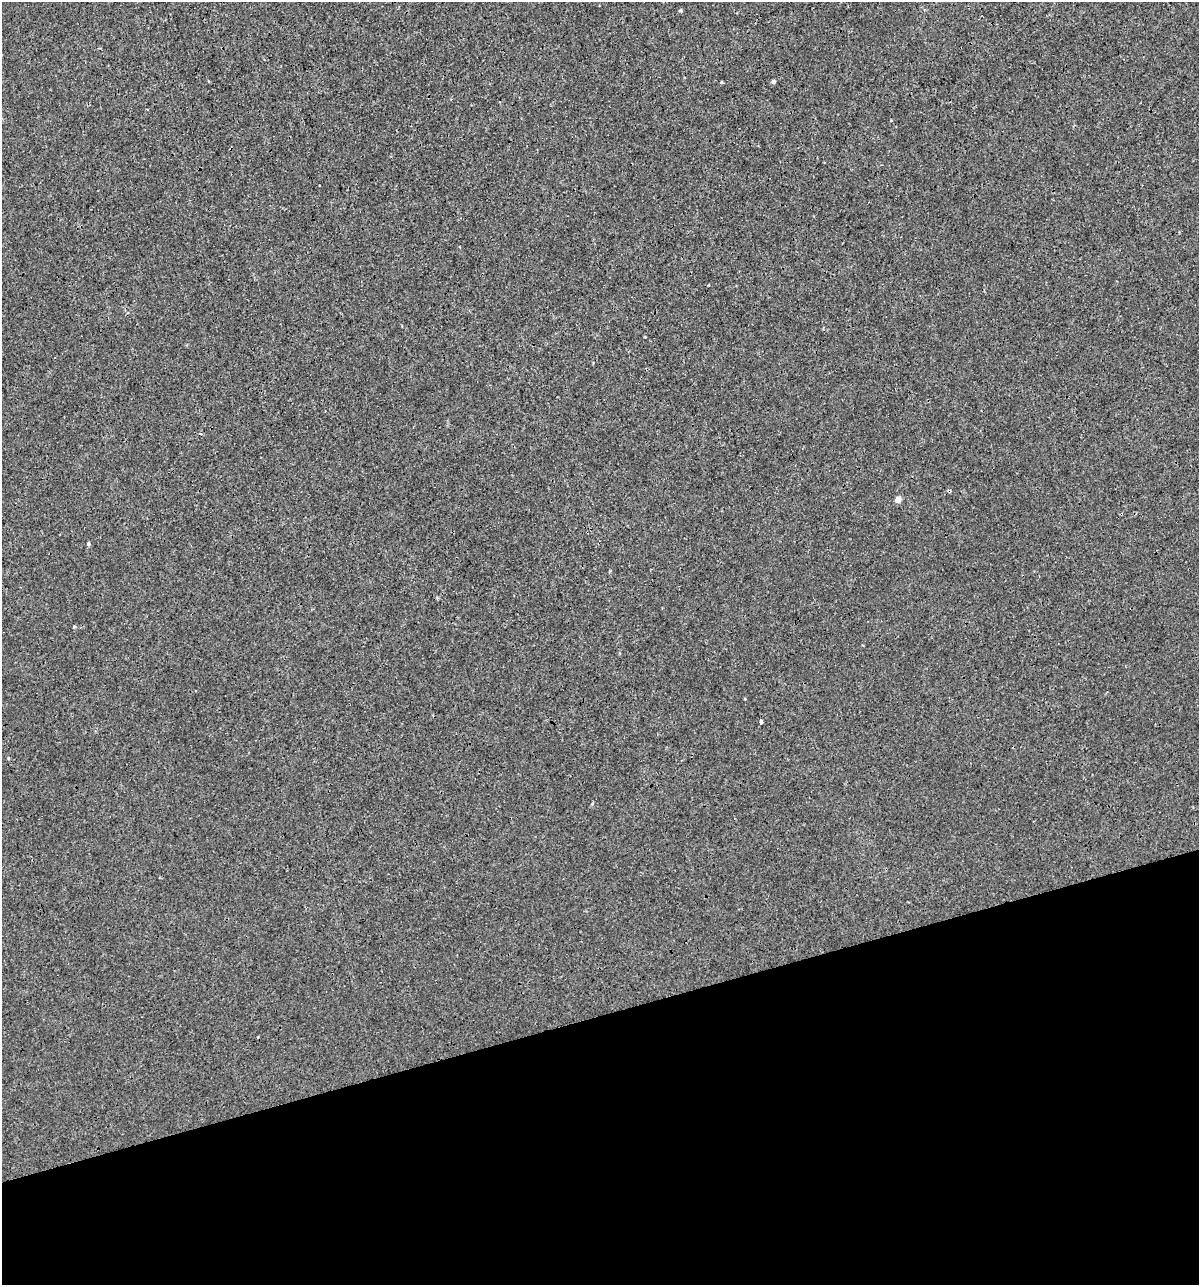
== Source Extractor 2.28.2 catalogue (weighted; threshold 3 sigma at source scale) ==
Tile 14 of 4 x 4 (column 2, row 4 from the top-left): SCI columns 1244-2440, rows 1-1283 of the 4930 x 5132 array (HDU 1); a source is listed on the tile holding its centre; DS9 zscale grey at full resolution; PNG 1201 x 1287 px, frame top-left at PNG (2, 2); no overlay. Shown black and unused: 21% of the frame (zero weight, under 3 of 4 exposures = <1% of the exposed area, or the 3 px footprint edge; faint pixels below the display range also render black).
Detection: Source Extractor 2.28.2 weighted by HDU 2 'WHT'; one run over the whole footprint, this tile lists its part. Background 2.15e-04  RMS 0.0017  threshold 0.00763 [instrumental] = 3 sigma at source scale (4.5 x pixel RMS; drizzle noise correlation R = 1.50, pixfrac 1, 0.0396/0.0396 arcsec/px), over >= 5 px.
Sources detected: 9; all 9 listed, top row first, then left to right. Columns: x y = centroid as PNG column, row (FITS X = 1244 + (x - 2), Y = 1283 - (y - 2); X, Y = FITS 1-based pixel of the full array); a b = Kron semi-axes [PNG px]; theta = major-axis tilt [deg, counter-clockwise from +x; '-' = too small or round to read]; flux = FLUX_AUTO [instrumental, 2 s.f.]
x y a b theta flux
681 10 5 4 - 0.2
721 82 5 3 - 0.13
773 82 5 4 - 0.37
949 491 5 3 - 0.29
898 500 5 4 - 1.5
1121 514 3 2 - 0.18
88 544 5 4 - 0.29
74 627 4 3 - 0.31
761 722 4 3 - 1
Overlapping masked pixels (flux is a lower limit): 2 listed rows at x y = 949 491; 1121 514